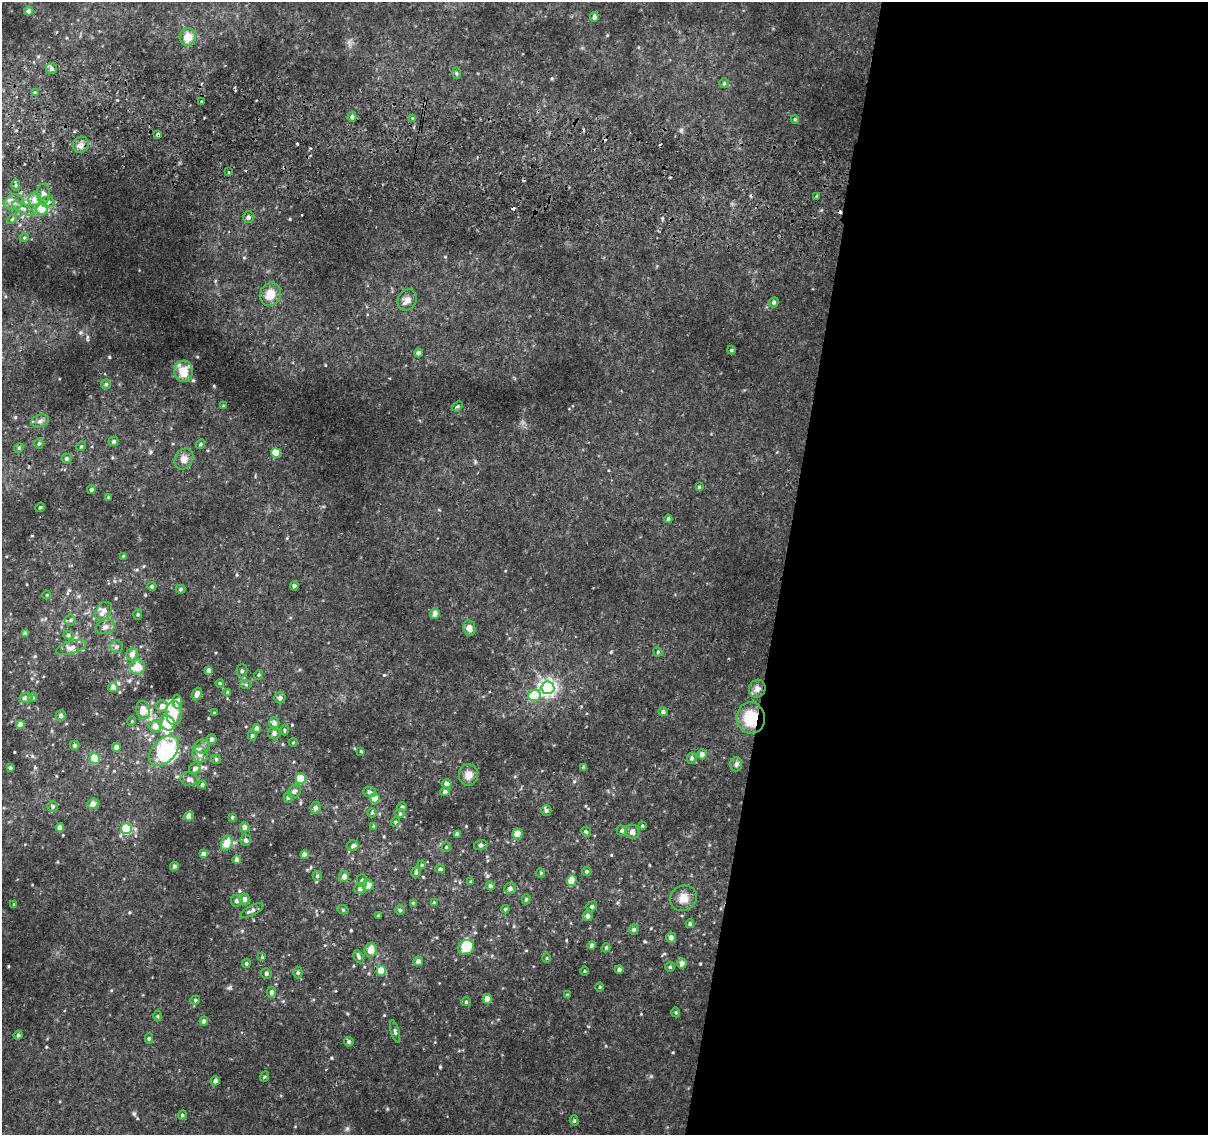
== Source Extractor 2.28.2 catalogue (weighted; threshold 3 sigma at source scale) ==
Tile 12 of 4 x 4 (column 4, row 3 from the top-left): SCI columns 3624-4829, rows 1396-2528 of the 4843 x 5116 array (HDU 1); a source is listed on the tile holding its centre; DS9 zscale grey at full resolution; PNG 1210 x 1137 px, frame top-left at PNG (2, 2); each listed source drawn as its Kron ellipse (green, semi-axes under 4 px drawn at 4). Shown black and unused: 35% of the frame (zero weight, under 2 of 3 exposures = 2% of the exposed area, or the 3 px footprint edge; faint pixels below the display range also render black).
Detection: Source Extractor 2.28.2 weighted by HDU 2 'WHT'; one run over the whole footprint, this tile lists its part. Background 0.0382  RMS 0.0061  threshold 0.0272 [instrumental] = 3 sigma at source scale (4.5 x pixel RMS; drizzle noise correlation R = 1.50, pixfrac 1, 0.0396/0.0396 arcsec/px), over >= 5 px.
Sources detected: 230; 3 inside a brighter object's white glare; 7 cosmic-ray / hot-pixel residue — neither listed nor drawn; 4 inside a brighter listed object's ellipse — not listed separately; the other 216 listed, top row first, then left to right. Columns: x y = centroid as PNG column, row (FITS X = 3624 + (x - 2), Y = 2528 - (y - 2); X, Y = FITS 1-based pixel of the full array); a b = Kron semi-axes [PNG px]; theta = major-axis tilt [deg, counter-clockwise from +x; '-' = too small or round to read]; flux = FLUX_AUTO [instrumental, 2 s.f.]
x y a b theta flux
29 11 5 4 - 1.1
594 17 5 4 - 1.7
188 37 8 8 - 6.9
51 69 6 5 - 1.9
456 73 6 4 -88 0.7
724 83 5 5 - 0.79
35 93 4 3 - 2
201 101 3 2 - 0.5
352 117 5 4 - 1.2
413 118 4 4 - 0.64
795 119 4 4 - 0.58
158 134 4 3 - 2
81 145 8 7 - 2.3
229 172 3 2 - 1.4
15 185 6 4 90 0.81
43 194 10 6 -88 2.4
816 196 3 2 - 0.57
35 199 7 6 - 4.2
14 202 9 8 - 3.1
48 202 7 5 -1 1.5
23 208 12 4 -27 2
42 209 6 5 - 12
248 217 6 5 - 1.7
12 219 6 3 46 0.64
24 238 4 3 - 0.51
270 294 12 10 68 7.6
407 300 11 9 59 3.6
774 302 5 4 - 1.2
731 350 4 4 - 0.65
418 353 4 4 - 1.8
184 371 10 9 - 9.4
106 384 5 5 - 0.76
224 406 3 3 - 0.92
457 406 6 3 42 0.69
40 421 9 6 16 1.7
113 441 5 4 - 1.5
39 443 5 4 - 0.91
200 444 5 4 - 0.64
81 446 5 4 - 0.68
19 448 5 4 - 0.73
276 453 5 5 - 12
66 458 5 5 - 0.98
184 459 11 8 59 3
699 487 4 4 - 0.75
91 490 4 4 - 1.1
108 498 4 4 - 0.52
40 507 5 4 - 0.79
668 519 4 3 - 0.77
124 556 4 3 - 0.8
151 586 5 4 - 0.94
294 586 5 4 - 1
181 589 5 4 - 0.74
47 595 4 3 - 0.44
103 611 10 7 51 4.5
138 614 5 4 - 0.77
435 614 5 4 - 3.2
70 620 6 5 - 0.98
105 627 10 7 19 2.3
469 628 8 6 -81 3.5
25 633 4 4 - 2.1
68 635 5 4 - 0.98
117 647 6 6 - 1.4
71 648 15 6 16 3.1
658 652 5 4 - 0.55
132 654 6 5 - 2.9
138 667 8 7 - 8.3
209 670 4 3 - 2.1
242 671 6 5 - 1.2
258 675 5 3 - 0.57
220 683 4 3 - 0.6
246 684 6 4 -1 0.9
113 687 5 5 - 3.4
548 688 6 6 - 170
757 689 9 8 - 2.6
228 692 4 4 - 0.69
197 694 6 4 71 2.2
535 695 6 5 - 18
26 698 6 4 9 2.1
33 698 4 4 - 1.6
280 698 5 5 - 1.4
177 702 7 4 88 4.7
162 706 6 6 - 2.7
143 710 9 6 -77 6
663 712 5 4 - 1.5
174 713 12 8 -88 10
214 713 3 3 - 0.57
61 715 5 5 - 1.6
751 718 16 14 -87 17
132 721 5 3 - 0.48
168 723 8 7 - 12
274 723 6 5 - 3
20 725 4 4 - 4.3
155 726 6 6 - 3.5
257 729 4 4 - 2.6
284 730 5 3 - 0.61
274 733 6 6 - 2.1
252 736 5 4 - 0.94
212 739 5 4 - 1.8
293 742 4 3 - 0.51
75 745 5 4 - 1.3
202 746 7 7 - 2.2
116 747 4 4 - 2.4
164 751 18 11 46 45
361 751 3 3 - 0.47
200 754 8 7 - 3
702 754 5 5 - 2.3
95 758 5 5 - 19
692 758 6 4 81 1.3
216 759 5 4 - 0.79
736 764 7 6 - 1.5
583 767 4 3 - 0.65
10 768 4 3 - 0.93
195 768 6 5 - 2.1
468 775 11 9 85 3.8
189 779 8 6 -5 2
301 779 5 5 - 17
447 784 5 4 - 2.3
202 785 4 4 - 1.1
295 791 7 6 - 1.3
370 792 6 5 - 1.4
445 792 5 4 - 1.5
288 797 5 4 - 0.95
375 798 5 5 - 7.4
93 804 5 5 - 4.1
53 806 5 5 - 1.4
402 807 5 4 - 1.1
315 808 6 5 - 2
546 810 5 5 - 1.3
372 813 5 4 - 0.7
400 813 5 4 - 0.7
189 816 4 4 - 5
232 817 4 3 - 0.66
395 822 5 3 - 0.49
374 826 3 3 - 0.59
642 826 4 4 - 0.61
60 827 4 4 - 2.5
245 827 5 4 - 2.4
126 829 5 5 - 33
622 831 5 5 - 1
586 832 5 4 - 0.71
632 832 7 6 - 1.7
457 834 4 3 - 1.4
517 834 5 5 - 5.7
246 840 5 5 - 1.4
227 843 7 5 67 9.2
481 845 7 5 14 1.1
353 846 5 5 - 1.1
446 847 5 4 - 0.72
203 854 4 4 - 2.1
304 855 4 4 - 2.9
237 860 4 4 - 2
422 865 4 4 - 0.57
174 866 4 4 - 1.4
440 869 5 4 - 0.98
587 871 5 4 - 0.81
416 872 5 4 - 0.79
541 873 5 3 - 0.52
317 876 5 4 - 0.87
344 876 5 5 - 2.8
572 880 5 5 - 6.3
362 881 6 5 - 1.4
471 882 4 3 - 0.66
368 885 5 5 - 5.2
490 886 4 4 - 1.5
510 888 6 5 - 1.8
360 889 6 5 - 1.7
683 898 14 12 28 5.3
245 899 5 5 - 2.4
526 899 5 4 - 0.84
237 901 6 6 - 2
434 902 4 3 - 0.43
413 903 4 4 - 0.49
14 904 4 3 - 0.61
592 906 5 5 - 0.97
505 909 4 3 - 0.83
252 910 13 5 28 1.8
343 910 6 3 -19 0.65
400 910 5 5 - 0.72
378 916 3 3 - 0.56
588 916 5 5 - 1.7
690 924 4 4 - 1
634 929 5 5 - 1.3
671 937 5 5 - 2.1
592 946 4 4 - 1.6
466 947 8 7 - 14
606 948 5 4 - 0.73
371 950 7 6 - 5.3
262 957 4 4 - 0.49
359 957 7 4 -61 1.1
547 958 5 3 - 0.56
418 961 5 4 - 2.4
246 963 4 4 - 0.85
682 964 5 5 - 4
670 967 5 4 - 0.74
619 969 4 4 - 1.4
381 971 5 5 - 11
584 971 5 3 - 0.47
298 973 6 4 -90 0.97
266 974 5 5 - 1.3
600 987 5 3 - 0.52
271 992 5 5 - 2
567 995 4 4 - 0.59
487 999 5 4 - 4.1
195 1000 5 4 - 0.81
466 1002 4 4 - 0.63
676 1012 5 4 - 0.79
158 1016 5 3 - 0.69
204 1021 4 4 - 1.6
395 1032 11 3 -74 1.1
18 1035 4 4 - 1
149 1038 5 4 - 0.86
349 1042 5 4 - 1.2
264 1077 5 3 - 0.74
215 1081 4 4 - 1.5
182 1115 5 4 - 0.75
574 1121 5 4 - 0.78
Overlapping masked pixels (flux is a lower limit): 3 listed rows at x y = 158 134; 184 371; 751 718
Unlisted compact peaks at least as high as the median listed source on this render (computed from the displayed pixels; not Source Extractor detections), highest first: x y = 109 357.